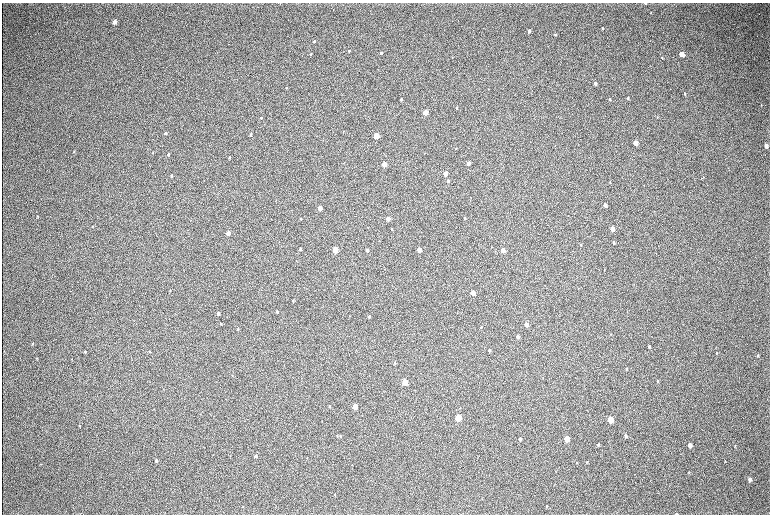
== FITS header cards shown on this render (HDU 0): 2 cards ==
NAXIS1  =                 1536 / length of data axis 1
NAXIS2  =                 1024 / length of data axis 2

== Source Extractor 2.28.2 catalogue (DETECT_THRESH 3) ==
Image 1536 x 1024 px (HDU 0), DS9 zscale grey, zoomed out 1/2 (1 PNG px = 2 x 2 image px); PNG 772 x 516 px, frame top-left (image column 1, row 1023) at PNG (2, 3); no overlay
Background 314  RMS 23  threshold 68.9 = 3 sigma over >= 5 px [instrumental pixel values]
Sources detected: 106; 1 cannot appear on this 1/2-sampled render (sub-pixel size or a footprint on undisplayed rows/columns) and is not listed; the other 105 listed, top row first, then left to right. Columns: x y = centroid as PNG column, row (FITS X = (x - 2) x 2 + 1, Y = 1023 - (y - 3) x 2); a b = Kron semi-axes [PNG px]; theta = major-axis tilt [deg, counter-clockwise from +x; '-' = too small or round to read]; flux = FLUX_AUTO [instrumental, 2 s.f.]
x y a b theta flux
645 3 2 1 - 2300
651 13 3 2 - 2700
114 22 4 3 - 47000
602 28 3 2 - 4100
529 31 3 2 - 16000
555 34 3 2 - 4700
314 41 3 2 - 5400
229 44 2 1 - 1000
349 51 2 2 - 3800
381 53 3 2 - 11000
310 54 3 3 - 4000
681 54 4 3 - 72000
662 58 3 2 - 3200
595 83 3 3 - 20000
286 88 3 2 - 2300
685 93 3 2 - 4600
627 98 3 3 - 3700
401 99 3 2 - 4700
609 99 3 3 - 6100
761 105 4 2 - 2400
456 108 3 3 - 3200
425 112 3 3 - 150000
261 117 3 2 - 2800
343 131 3 2 - 2200
165 133 3 3 - 8700
250 135 3 3 - 7500
376 136 3 3 - 220000
635 143 3 3 - 91000
766 146 4 3 - 29000
74 151 3 2 - 2600
168 154 4 3 - 5300
229 157 3 2 - 4900
468 163 3 3 - 39000
384 164 3 3 - 130000
445 174 3 3 - 70000
172 176 3 2 - 6500
448 181 3 3 - 20000
610 182 3 2 - 1600
644 185 2 2 - 1300
605 205 3 3 - 24000
320 208 3 3 - 75000
37 216 3 2 - 2500
465 218 3 2 - 4500
301 219 3 2 - 2800
388 219 3 3 - 67000
92 226 3 2 - 2500
391 229 3 2 - 4900
612 229 3 3 - 71000
228 233 3 3 - 62000
614 242 4 3 - 8000
581 245 3 2 - 2400
658 246 2 1 - 1500
300 249 3 2 - 14000
335 250 3 3 - 190000
367 250 3 2 - 16000
419 250 3 3 - 75000
502 250 3 3 - 92000
656 254 2 1 - 840
473 293 3 3 - 91000
293 301 2 2 - 5000
277 311 3 2 - 9700
218 313 4 3 - 13000
369 316 3 3 - 10000
221 324 3 2 - 3400
526 324 3 3 - 44000
481 327 3 3 - 2800
238 329 3 2 - 3000
517 337 3 2 - 17000
33 343 4 3 - 3500
649 346 3 2 - 7600
489 350 3 2 - 8000
150 351 3 3 - 3400
85 352 3 2 - 4200
717 353 3 2 - 2900
758 355 4 3 - 4000
37 358 3 3 - 2900
72 359 3 2 - 2300
394 363 3 3 - 3800
626 369 4 3 - 3600
658 381 4 2 - 2700
405 382 3 3 - 240000
329 406 3 2 - 5400
355 406 3 3 - 150000
458 417 4 3 - 340000
610 420 4 3 - 230000
79 426 3 3 - 2700
340 436 4 3 - 4700
626 436 4 3 - 9300
520 439 3 3 - 14000
566 439 4 3 - 170000
598 444 3 3 - 6600
690 445 4 3 - 32000
735 446 3 2 - 2500
256 456 3 3 - 11000
307 458 3 2 - 2100
156 461 4 4 - 5400
576 462 3 2 - 1900
587 462 4 3 - 3900
41 464 2 2 - 1900
352 465 2 2 - 2100
688 472 3 3 - 2400
750 479 4 3 - 16000
335 494 3 3 - 2900
546 506 3 3 - 2700
676 514 3 2 - 3600
At the frame edge (FLAGS 8, measured only in part): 1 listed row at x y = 676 514
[1 sub-pixel or undisplayed-footprint detection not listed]